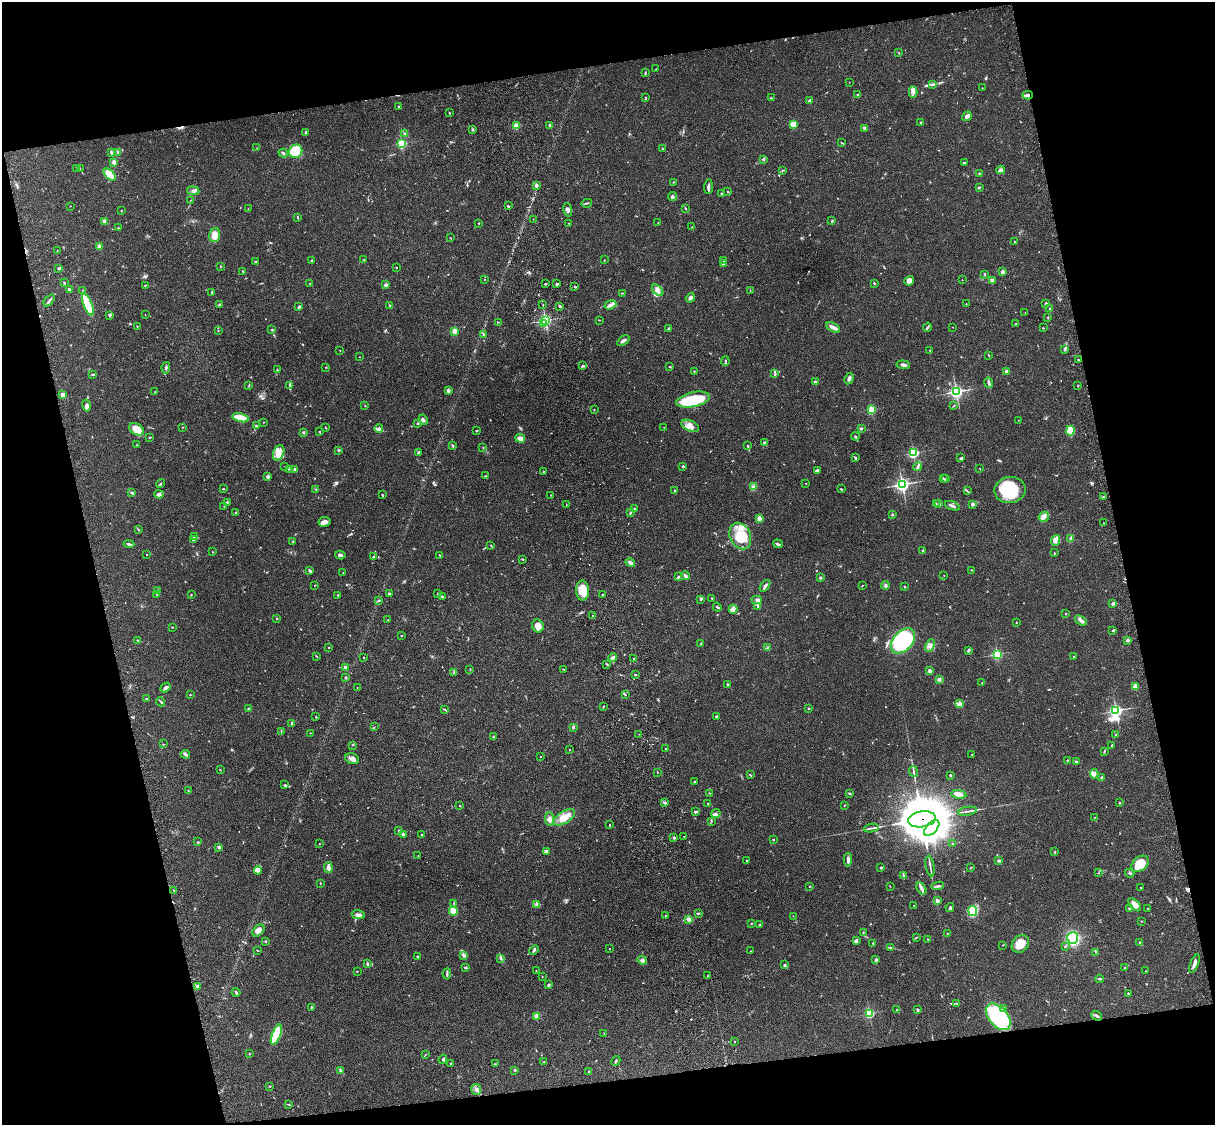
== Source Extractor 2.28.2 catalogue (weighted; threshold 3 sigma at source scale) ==
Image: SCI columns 121-4971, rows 276-4764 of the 5090 x 4927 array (HDU 1 of 3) = the unmasked area's bounding box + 8 px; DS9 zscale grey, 4 x 4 block average (1 PNG px = mean of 4 x 4 image px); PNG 1217 x 1127 px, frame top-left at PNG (2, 2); each listed source drawn as its Kron ellipse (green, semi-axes under 4 px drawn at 4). Shown black and unused: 26% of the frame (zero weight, under 3 of 4 exposures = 6% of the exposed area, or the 3 px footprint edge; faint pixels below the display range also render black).
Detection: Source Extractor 2.28.2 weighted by HDU 2 'WHT'. Background 0.0822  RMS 0.006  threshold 0.0272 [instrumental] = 3 sigma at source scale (4.5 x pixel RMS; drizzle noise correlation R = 1.50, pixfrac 1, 0.05/0.05 arcsec/px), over >= 5 px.
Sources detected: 696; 4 too faint to see at this stretch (4 x 4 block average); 3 inside a brighter object's white glare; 6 cosmic-ray / hot-pixel residue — neither listed nor drawn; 16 coinciding with a brighter row at this scale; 24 inside a brighter listed object's ellipse — not listed separately; of the other 643, all 500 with FLUX_AUTO >= 1.21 (the completeness limit of this list) listed and drawn (143 fainter detections not listed), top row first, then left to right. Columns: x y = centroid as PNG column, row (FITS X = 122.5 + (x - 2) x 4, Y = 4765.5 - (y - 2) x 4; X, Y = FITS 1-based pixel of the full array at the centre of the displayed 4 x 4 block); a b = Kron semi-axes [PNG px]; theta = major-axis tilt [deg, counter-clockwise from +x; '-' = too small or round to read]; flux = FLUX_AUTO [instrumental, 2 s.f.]
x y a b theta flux
899 53 2 2 - 1.9
656 69 2 2 - 2.1
645 73 3 2 - 3
849 82 2 2 - 2.4
933 84 3 2 - 3.7
982 88 2 2 - 1.8
913 92 5 3 - 11
858 94 3 2 - 2.5
1028 95 5 3 - 10
646 98 3 2 - 2.1
771 98 2 2 - 1.8
810 100 4 2 - 4.7
399 106 2 2 - 3.3
449 113 2 2 - 1.9
967 116 5 3 - 10
921 123 3 2 - 6.4
794 124 3 3 - 34
550 125 2 2 - 22
516 126 2 2 - 130
472 129 3 2 - 3.1
865 129 4 3 - 8.5
306 132 2 2 - 4.2
405 134 4 3 - 6.4
842 143 4 2 - 2.3
402 144 2 2 - 410
257 148 3 2 - 1.4
662 148 2 2 - 1.5
295 151 7 6 - 110
117 152 3 2 - 3.1
111 153 4 2 - 7.3
283 153 4 2 - 6.2
764 159 3 2 - 3.9
114 162 2 2 - 60
964 163 2 2 - 6.4
76 168 3 2 - 1.9
80 168 2 2 - 1.4
782 170 2 2 - 1.8
1001 170 4 3 - 7.5
979 173 2 2 - 2.8
110 175 7 4 -44 56
673 182 3 2 - 2.8
536 185 2 2 - 37
708 187 7 2 86 11
979 187 2 2 - 3.2
193 191 6 3 -9 10
728 191 2 2 - 1.9
722 194 3 2 - 8.6
672 197 4 2 - 5
190 200 2 2 - 1.6
587 203 5 2 - 3.8
70 206 2 2 - 1.6
508 206 3 2 - 3.8
248 209 2 2 - 1.5
686 209 3 2 - 1.9
568 210 7 2 -79 7.5
121 211 2 2 - 2.9
298 218 4 2 - 2.5
533 219 2 2 - 2.3
105 221 3 3 - 13
832 221 3 2 - 3.2
479 223 2 2 - 1.9
568 223 2 2 - 1.7
658 223 2 2 - 2.2
692 227 2 2 - 1.5
118 228 2 2 - 2.1
214 235 7 5 73 37
450 238 2 2 - 1.5
1014 242 3 2 - 2.1
99 246 2 2 - 71
57 250 2 2 - 1.3
364 260 2 2 - 2.1
604 260 2 2 - 1.3
312 261 3 2 - 5.6
724 261 3 2 - 6.9
255 262 2 2 - 12
723 263 2 2 - 13
220 266 2 2 - 2.5
396 267 2 2 - 3.4
59 268 4 2 - 6.9
243 271 2 2 - 3.2
1003 272 2 2 - 42
984 274 3 2 - 2.7
484 279 2 2 - 1.9
962 280 2 2 - 2.2
992 280 3 2 - 10
909 281 5 4 - 14
64 283 3 2 - 2.9
310 283 2 2 - 1.3
557 283 2 2 - 1.6
874 283 2 2 - 10
546 284 3 2 - 2.6
145 285 3 2 - 1.8
386 285 3 2 - 7.9
575 287 3 2 - 2.9
69 290 3 2 - 10
83 290 2 2 - 1.4
658 290 7 4 -44 19
750 291 2 2 - 1.3
212 292 4 2 - 4
622 293 3 2 - 1.9
690 298 5 3 - 11
49 300 7 2 52 10
1046 303 2 2 - 11
966 304 2 2 - 2.1
88 305 12 4 -68 140
219 305 4 2 - 3.7
543 305 2 2 - 1.3
610 305 6 3 20 9.8
390 306 3 2 - 4.9
560 306 3 2 - 5.4
299 307 3 2 - 7.7
1050 309 3 2 - 2.2
1025 313 2 2 - 1.2
145 315 3 2 - 1.2
109 316 2 2 - 2.3
1048 317 2 2 - 2
545 320 2 2 - 610
599 320 2 2 - 1.8
498 322 2 2 - 1.8
544 323 2 2 - 20
1016 324 3 2 - 4.7
137 326 2 2 - 2
833 327 7 2 -26 23
927 327 5 2 - 5.9
953 327 2 2 - 1.8
1043 328 2 2 - 3
669 329 3 2 - 3.6
272 330 4 2 - 2.9
218 331 2 2 - 3.4
455 331 3 3 - 16
483 335 3 2 - 2.7
623 341 7 2 36 10
1065 350 3 2 - 3.2
340 351 2 2 - 1.2
930 351 2 2 - 1.9
989 355 3 2 - 2
359 357 2 2 - 1.2
1078 359 2 2 - 2
725 361 4 2 - 4.1
903 365 6 3 -6 8.8
583 366 4 2 - 4.2
326 367 3 2 - 1.3
670 367 3 2 - 2.5
166 368 6 2 77 7
277 370 4 2 - 2.4
694 371 2 2 - 2.7
1006 371 2 2 - 33
93 374 3 2 - 4.8
775 374 4 2 - 4.9
849 379 6 3 61 10
815 382 2 2 - 16
989 383 5 2 - 9.6
249 385 3 2 - 2.2
290 385 4 2 - 4.4
1078 386 2 2 - 2.3
448 390 4 3 - 7.7
155 392 2 2 - 1.9
956 392 2 2 - 970
63 395 4 3 - 15
693 400 17 7 12 210
86 406 6 3 -78 11
365 406 2 2 - 1.3
954 406 3 2 - 2.3
594 410 2 2 - 2
872 410 2 2 - 250
240 418 8 3 -14 83
423 420 5 2 - 6
1018 420 2 2 - 1.2
263 422 2 2 - 1.4
418 423 2 2 - 3.8
256 426 2 2 - 6.5
690 426 9 5 -24 25
183 427 2 2 - 1.4
664 427 2 2 - 1.2
326 428 3 2 - 2.2
379 428 4 4 - 9.6
861 428 3 2 - 3.8
137 429 8 5 -30 55
476 431 3 2 - 2.6
1070 431 5 3 - 92
303 432 3 2 - 4.8
320 432 2 2 - 2.8
855 436 4 2 - 4.2
150 437 2 2 - 2.2
520 438 5 3 - 26
764 443 3 2 - 4.3
137 445 2 2 - 1.5
453 446 3 2 - 3.9
748 446 3 2 - 2.9
483 448 2 2 - 1.2
339 450 2 2 - 4.2
419 452 3 2 - 3.7
279 453 8 5 69 28
913 453 2 2 - 490
855 458 2 2 - 6.3
961 458 3 2 - 6.2
683 466 2 2 - 4.9
918 466 4 3 - 7
285 467 2 2 - 1.3
289 469 4 2 - 5.3
295 469 3 2 - 7.6
980 469 2 2 - 1.3
817 470 3 2 - 5.1
544 471 2 2 - 1.6
486 476 3 2 - 3.1
267 477 4 2 - 4.6
943 478 2 2 - 1.8
945 479 2 2 - 1.9
806 483 2 2 - 1.3
161 484 4 2 - 4
902 484 3 3 - 1000
754 487 3 3 - 6
223 489 2 2 - 4.2
316 489 2 2 - 2.5
841 489 3 2 - 3.4
1010 490 15 13 10 180
675 491 2 2 - 3.6
967 491 3 2 - 2.3
132 493 3 2 - 4.8
159 494 5 3 - 6.8
382 495 2 2 - 3.4
551 495 2 2 - 1.6
1104 497 3 2 - 4.7
227 502 3 2 - 3.6
939 503 3 2 - 3.6
936 504 2 2 - 1.7
973 504 4 3 - 8.2
566 505 2 2 - 1.5
952 506 8 2 -21 8.9
224 507 2 2 - 1.7
634 509 2 2 - 3.2
236 512 2 2 - 13
630 513 3 2 - 4
892 514 2 2 - 6.2
1044 517 5 5 - 13
759 518 2 2 - 73
324 522 6 5 - 16
1104 523 2 2 - 1.2
138 529 3 2 - 1.9
740 536 14 10 -65 94
194 537 3 2 - 3
1071 538 3 3 - 7.8
193 540 3 2 - 4.3
1055 540 5 2 - 9
293 541 2 2 - 2.2
129 544 5 2 - 5.9
778 544 5 2 - 8.2
491 546 3 2 - 2.4
923 550 3 2 - 3.3
213 552 2 2 - 2
1054 553 3 2 - 1.7
147 554 2 2 - 3.5
340 555 5 2 - 9.2
439 555 3 2 - 2.9
373 557 4 2 - 4
523 559 2 2 - 2.3
630 563 5 3 - 13
972 570 2 2 - 1.9
310 571 4 2 - 6.8
343 573 2 2 - 1.8
944 575 2 2 - 1.5
685 576 4 3 - 9.4
678 577 3 2 - 3.5
820 577 3 2 - 3.4
315 585 2 2 - 1.9
862 585 2 2 - 1.6
885 585 4 2 - 4.8
765 586 7 2 53 8.9
904 587 3 2 - 2.2
157 591 2 2 - 1.2
582 591 10 6 -88 67
157 594 2 2 - 1.7
389 594 3 2 - 5.5
438 594 2 2 - 2.2
191 595 2 2 - 2
338 595 2 2 - 3
603 595 2 2 - 8.8
443 597 4 2 - 3.8
712 598 2 2 - 2.1
379 600 2 2 - 2.6
700 600 2 2 - 1.5
757 600 5 3 - 9.2
1113 604 2 2 - 33
758 606 3 3 - 4.2
717 607 4 2 - 4.2
733 609 4 4 - 10
1065 614 3 2 - 1.9
593 616 2 2 - 2.1
276 618 2 2 - 2.6
387 620 2 2 - 1.2
1081 620 6 3 -37 12
1016 623 2 2 - 1.7
538 626 6 5 - 27
172 627 2 2 - 1.9
1112 631 2 2 - 1.5
402 635 2 2 - 1.9
138 640 3 2 - 2
1127 640 2 2 - 33
903 641 14 9 46 370
701 643 3 2 - 2.2
930 645 6 3 68 12
329 647 2 2 - 1.4
767 648 2 2 - 1.4
968 650 4 2 - 5.6
997 654 2 2 - 470
317 656 3 2 - 2.4
613 657 4 2 - 20
1073 657 2 2 - 3.8
363 658 2 2 - 2.3
634 659 2 2 - 1.5
607 664 3 2 - 2.6
345 668 4 2 - 7.4
564 669 2 2 - 1.2
470 670 2 2 - 1.9
929 671 2 2 - 44
454 673 2 2 - 2.6
635 675 2 2 - 3.9
345 678 3 3 - 3.6
939 680 2 2 - 2.9
982 683 3 2 - 1.8
727 685 2 2 - 4.8
1135 686 2 2 - 110
357 687 2 2 - 1.7
165 688 5 3 - 9.1
190 695 2 2 - 1.4
625 695 2 2 - 2.2
147 699 3 2 - 2.9
161 702 5 2 - 3.6
960 704 2 2 - 59
603 707 3 2 - 2
808 708 3 2 - 2.4
249 709 3 2 - 4.3
444 709 4 2 - 2.8
1116 711 3 2 - 730
716 716 2 2 - 7.4
316 717 2 2 - 2.9
292 723 2 2 - 19
374 727 2 2 - 1.4
573 727 2 2 - 4.1
281 732 3 2 - 3.2
310 733 2 2 - 1.8
639 734 2 2 - 3.5
1116 735 3 2 - 2.5
493 737 2 2 - 2.8
163 744 2 2 - 2
352 745 2 2 - 2.3
1111 745 4 2 - 3.2
666 749 2 2 - 9.4
569 750 2 2 - 1.5
1104 752 3 2 - 2.9
185 754 4 3 - 7.8
972 754 2 2 - 1.5
540 757 2 2 - 1.7
352 759 7 5 -17 16
1067 760 2 2 - 3.5
1076 761 3 2 - 3.8
220 770 2 2 - 1.5
913 771 5 2 - 5.4
657 772 2 2 - 1.3
1094 774 5 4 - 10
750 775 3 2 - 2.4
950 775 2 2 - 14
1102 777 3 2 - 6.9
694 782 2 2 - 15
284 785 3 2 - 2.6
188 791 2 2 - 2.1
709 793 2 2 - 1.4
850 793 3 2 - 4.3
959 794 7 3 -9 25
1119 802 2 2 - 8.7
665 803 4 2 - 4.2
708 803 2 2 - 1.6
844 805 2 2 - 3.2
460 806 2 2 - 2.3
967 811 10 2 10 10
695 812 3 2 - 7
716 813 5 3 - 7
564 817 12 6 32 43
1094 817 2 2 - 1.5
549 819 7 4 -86 14
922 819 14 8 9 27000
712 821 2 2 - 1.6
609 825 3 2 - 2.1
871 828 7 2 8 8
932 828 9 5 47 1900
399 831 3 2 - 5.8
403 835 4 3 - 7.3
422 835 2 2 - 2.5
684 836 2 2 - 1.4
674 838 3 2 - 4.9
773 840 2 2 - 2.6
197 842 3 2 - 2.2
319 844 2 2 - 1.3
953 844 2 2 - 9.2
219 847 3 3 - 7.3
547 851 3 3 - 9.1
1055 852 2 2 - 3.1
418 856 2 2 - 2
747 860 2 2 - 4.1
848 860 6 4 87 9.8
999 861 3 2 - 5.2
1140 864 9 7 39 83
930 866 10 2 -80 8.8
881 867 3 2 - 3.5
328 868 5 3 - 21
971 868 3 2 - 2.9
258 870 4 3 - 18
1098 873 2 2 - 1.8
1130 873 5 2 - 4.1
903 875 3 2 - 3.6
320 883 2 2 - 2.4
809 886 2 2 - 1.8
890 886 2 2 - 1.4
938 886 6 2 7 7.9
921 888 7 3 -59 12
1141 888 2 2 - 2.7
173 890 2 2 - 1.3
937 901 2 2 - 50
454 903 2 2 - 2.7
537 904 4 3 - 7.6
914 905 2 2 - 1.7
1135 905 8 4 -46 23
950 907 4 2 - 4.6
1129 908 3 2 - 2.6
1148 908 2 2 - 1.8
453 911 4 3 - 58
973 911 5 4 - 120
699 913 3 2 - 2.7
358 915 7 4 -13 11
665 916 2 2 - 6.7
793 916 2 2 - 1.6
689 919 3 3 - 15
1141 921 2 2 - 1.7
751 924 2 2 - 1.3
760 925 2 2 - 6.1
258 930 7 4 46 20
863 932 2 2 - 2.8
948 933 2 2 - 1.7
916 937 2 2 - 2.3
1073 938 6 5 - 320
928 939 2 2 - 2
266 941 2 2 - 2.4
856 941 4 3 - 7.3
1140 942 2 2 - 3.7
873 943 2 2 - 3
1020 944 9 8 - 49
1003 945 2 2 - 1.3
1065 946 2 2 - 2.4
890 947 4 2 - 3.8
609 948 2 2 - 1.7
257 950 2 2 - 1.5
534 950 5 2 - 5.2
751 951 3 2 - 1.7
1096 952 2 2 - 4.3
463 955 3 2 - 2.7
418 957 3 3 - 4.5
501 958 2 2 - 2.8
642 960 5 3 - 8
876 960 3 2 - 7.1
367 964 3 2 - 5.9
1194 964 10 2 68 16
785 965 4 3 - 4.9
466 968 3 2 - 3.8
1124 968 2 2 - 7.7
357 971 2 2 - 1.7
536 971 2 2 - 1.5
1145 971 2 2 - 1.6
447 974 5 2 - 6.2
708 975 3 2 - 3.4
542 976 2 2 - 1.6
1099 979 4 2 - 4.7
548 985 2 2 - 8.2
197 986 3 2 - 10
236 992 4 2 - 5
1128 993 2 2 - 3.1
956 1003 3 2 - 2.4
312 1007 3 2 - 4
1004 1008 2 2 - 9
897 1010 2 2 - 2.2
918 1010 4 2 - 4.4
869 1013 2 2 - 420
536 1016 2 2 - 120
1097 1016 5 2 - 6.7
998 1017 15 9 -49 380
276 1034 10 4 68 160
604 1034 3 2 - 1.9
735 1041 2 2 - 2
249 1054 2 2 - 5.5
425 1055 2 2 - 1.7
443 1059 5 2 - 4.5
616 1061 5 2 - 4.8
544 1062 2 2 - 1.5
450 1064 2 2 - 1.7
495 1064 2 2 - 2.8
515 1070 2 2 - 6.3
340 1071 3 2 - 3.4
589 1071 2 2 - 2.2
269 1087 3 2 - 1.7
476 1089 5 5 - 12
289 1105 4 2 - 2.3
Overlapping masked pixels (flux is a lower limit): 2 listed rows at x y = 1028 95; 922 819
Diffuse or blended objects may show on this block-average render without a row.